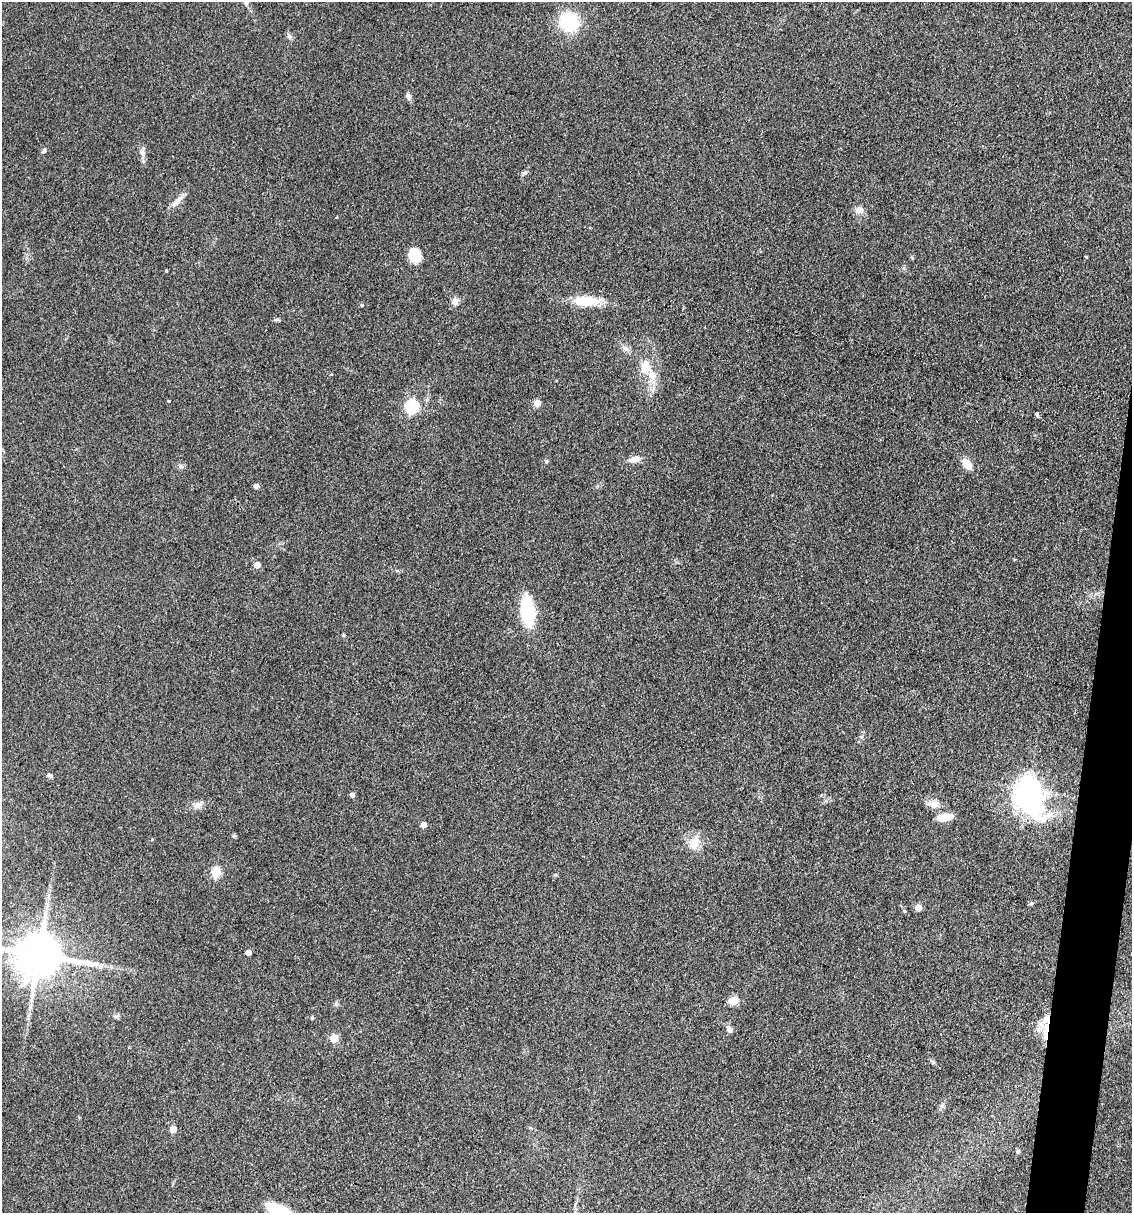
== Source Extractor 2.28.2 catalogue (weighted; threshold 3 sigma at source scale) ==
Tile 6 of 4 x 4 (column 2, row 2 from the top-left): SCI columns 1366-2495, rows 2426-3636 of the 4873 x 4848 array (HDU 1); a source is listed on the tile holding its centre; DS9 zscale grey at full resolution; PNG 1134 x 1215 px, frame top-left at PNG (2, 2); no overlay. Shown black and unused: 3% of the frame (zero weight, under 3 of 4 exposures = <1% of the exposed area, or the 3 px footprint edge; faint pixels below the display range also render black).
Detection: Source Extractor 2.28.2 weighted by HDU 2 'WHT'; one run over the whole footprint, this tile lists its part. Background 0.149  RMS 0.0071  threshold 0.032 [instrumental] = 3 sigma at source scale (4.5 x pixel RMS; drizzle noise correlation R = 1.50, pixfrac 1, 0.05/0.05 arcsec/px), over >= 5 px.
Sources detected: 48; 2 inside a brighter listed object's ellipse — not listed separately; the other 46 listed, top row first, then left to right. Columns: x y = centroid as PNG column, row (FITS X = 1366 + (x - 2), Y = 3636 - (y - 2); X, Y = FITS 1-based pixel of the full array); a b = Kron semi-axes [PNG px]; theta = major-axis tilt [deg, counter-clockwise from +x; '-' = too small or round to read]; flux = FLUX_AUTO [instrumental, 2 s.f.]
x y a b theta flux
246 3 5 5 - 1.2
569 22 15 14 - 45
289 37 8 5 -19 1.6
408 96 9 6 -69 2.4
44 151 7 5 52 1.3
143 154 12 4 -85 2.8
177 201 22 7 49 5.5
859 210 11 8 -3 4
414 255 12 11 - 17
1086 257 3 2 - 0.6
166 271 3 3 - 0.66
455 301 10 8 81 3.5
586 301 31 13 2 18
361 305 5 4 - 0.83
276 320 6 4 0 1.2
645 367 18 13 82 11
537 403 5 5 - 9.8
411 407 6 6 - 99
1037 414 7 3 -82 0.86
634 459 16 7 12 4.9
546 461 5 4 - 0.87
967 464 13 8 -53 8.3
256 486 4 4 - 3
257 565 5 5 - 6.6
528 611 22 10 -83 61
861 736 6 3 18 0.88
49 775 7 5 -43 1.5
1028 790 14 9 -76 630
352 795 4 4 - 2.4
933 804 14 10 -19 5.3
198 805 10 6 6 3
945 817 16 7 9 9.5
423 825 4 4 - 6.1
694 843 20 12 78 9
216 873 6 5 - 36
918 908 5 5 - 8.8
248 953 5 4 - 4.1
39 955 13 12 - 3100
733 1001 10 8 17 7
312 1018 5 4 - 0.82
729 1029 8 7 - 2.7
1046 1029 18 7 82 8.9
334 1038 5 5 - 21
173 1129 5 5 - 8.8
1018 1152 6 4 63 1.1
280 1212 26 11 -27 32
Overlapping masked pixels (flux is a lower limit): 1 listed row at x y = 1046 1029
Isophote crosses this tile's border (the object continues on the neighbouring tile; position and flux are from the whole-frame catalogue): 2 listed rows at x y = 39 955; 280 1212
Unlisted compact peaks at least as high as the median listed source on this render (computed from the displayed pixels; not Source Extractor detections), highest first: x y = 524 173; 234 836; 933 1062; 169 401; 180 466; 1032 903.